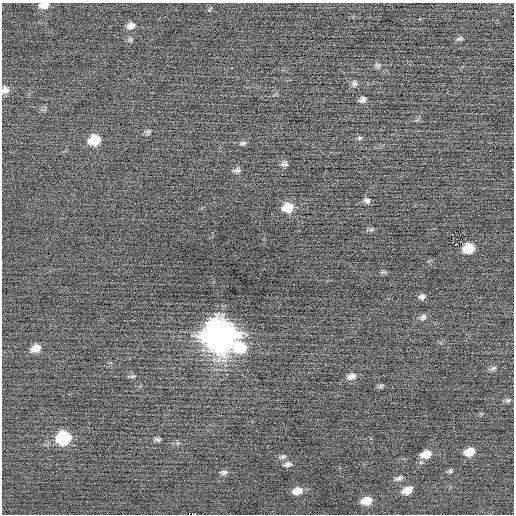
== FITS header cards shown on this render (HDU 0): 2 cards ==
NAXIS1  =                  512 / Axis length
NAXIS2  =                  512 / Axis length

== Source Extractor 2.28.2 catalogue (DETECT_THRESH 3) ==
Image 512 x 512 px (HDU 0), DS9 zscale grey, 1 PNG px = 1 image px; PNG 516 x 516 px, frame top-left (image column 1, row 512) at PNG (2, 3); no overlay
Background 0.0255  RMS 0.67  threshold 2.01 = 3 sigma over >= 5 px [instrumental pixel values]
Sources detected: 41; all 41 listed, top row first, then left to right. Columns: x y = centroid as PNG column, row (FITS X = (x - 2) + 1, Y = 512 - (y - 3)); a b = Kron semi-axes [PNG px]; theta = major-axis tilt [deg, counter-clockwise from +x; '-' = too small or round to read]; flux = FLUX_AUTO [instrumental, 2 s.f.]
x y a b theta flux
44 5 11 6 3 340
131 26 11 8 15 260
460 38 10 5 9 94
378 65 9 6 -20 130
354 83 10 7 84 150
5 90 10 9 - 240
363 100 10 8 36 160
148 131 8 5 7 100
359 138 7 6 - 88
94 140 12 9 16 1100
243 143 9 5 -5 110
284 164 9 6 4 140
237 170 10 6 4 140
367 201 8 8 - 150
288 207 12 10 17 830
297 208 3 3 - 83
465 235 5 3 - 230
468 248 9 7 14 1100
383 272 11 3 -4 72
422 297 7 6 - 140
423 317 10 7 28 150
220 335 14 13 - 72000
36 348 11 8 25 470
240 348 16 12 12 1400
493 368 10 5 24 110
133 376 8 4 13 81
352 377 12 8 16 250
381 386 8 5 16 86
508 400 9 5 8 110
63 438 11 9 15 3100
157 439 8 5 -12 110
470 452 10 7 18 690
426 454 12 8 16 550
283 457 9 6 40 120
288 464 11 6 10 160
451 471 7 5 59 79
224 472 10 6 2 140
399 478 12 6 18 150
407 490 11 7 20 450
297 491 11 7 12 430
366 501 10 7 12 640
At the frame edge (FLAGS 8, measured only in part): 2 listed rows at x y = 44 5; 5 90